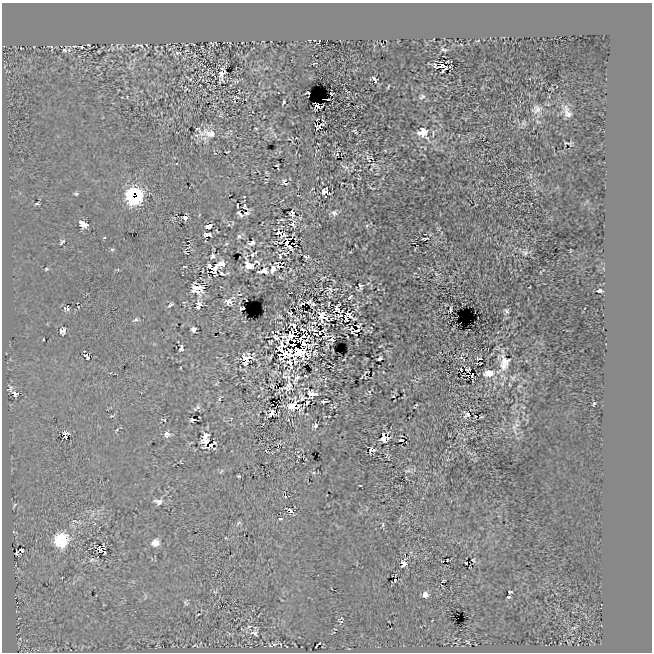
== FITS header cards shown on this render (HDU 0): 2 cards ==
NAXIS1  =                  650
NAXIS2  =                  650

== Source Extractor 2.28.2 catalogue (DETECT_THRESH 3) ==
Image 650 x 650 px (HDU 0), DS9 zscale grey, 1 PNG px = 1 image px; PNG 654 x 654 px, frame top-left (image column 1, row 650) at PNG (2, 3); no overlay
Background 1.04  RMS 12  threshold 36.8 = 3 sigma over >= 5 px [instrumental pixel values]
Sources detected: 257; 8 with non-positive FLUX_AUTO (blend fragments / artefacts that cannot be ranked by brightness) are not listed; the other 249 listed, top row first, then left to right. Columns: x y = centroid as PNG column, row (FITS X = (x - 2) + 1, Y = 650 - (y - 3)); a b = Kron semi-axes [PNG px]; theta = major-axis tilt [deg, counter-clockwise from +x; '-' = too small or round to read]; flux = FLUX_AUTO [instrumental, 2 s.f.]
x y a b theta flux
319 42 6 2 56 680
211 43 5 2 - 570
137 45 6 4 13 910
51 46 5 3 - 960
74 46 5 2 - 790
141 46 6 2 -45 790
81 47 4 2 - 990
64 50 7 5 -18 1600
444 50 9 4 -14 1600
178 53 10 5 -10 2100
316 63 4 2 - 1000
442 66 11 6 -15 6500
222 73 11 5 85 6400
190 79 5 3 - 750
374 79 7 3 -56 1700
388 87 4 2 - 800
308 93 4 2 - 750
331 94 3 3 - 630
237 97 5 2 - 740
422 97 9 6 38 2200
327 99 5 2 - 1500
284 102 4 2 - 1000
317 106 7 4 -18 740
536 109 13 10 26 4700
567 112 17 8 -68 6100
220 116 6 4 -17 890
538 122 6 3 -18 900
523 123 9 7 66 2000
317 126 3 2 - 530
320 126 9 3 41 1500
256 128 3 2 - 790
355 131 5 2 - 990
423 132 13 12 - 13000
210 133 22 12 -16 11000
568 143 8 2 -13 1300
337 154 6 4 47 820
371 157 3 2 - 700
367 158 8 4 84 1800
373 165 9 6 -29 2800
277 166 6 3 -64 780
345 167 11 5 -23 2300
422 178 3 2 - 570
284 182 9 6 -53 2000
372 188 6 2 -17 810
324 191 7 6 - 3500
137 193 12 7 -68 20000
76 194 5 4 - 1100
132 195 11 6 -89 34000
244 196 3 2 - 600
325 197 3 2 - 990
134 198 9 4 -1 19000
37 204 4 3 - 1200
237 205 4 2 - 1000
246 207 8 4 -39 1100
246 213 8 5 6 1600
292 213 5 4 - 2300
334 213 8 8 - 2900
239 214 8 4 -46 1800
185 218 5 4 - 2000
282 220 5 2 - 970
233 223 5 3 - 700
83 224 8 5 -29 7900
293 224 11 6 -79 2500
209 226 6 4 26 5000
367 226 5 4 - 1100
217 231 4 2 - 570
279 232 9 6 18 2700
210 234 4 3 - 1100
207 235 5 3 - 1300
283 235 7 3 25 1700
239 236 6 5 - 2200
104 238 4 2 - 720
424 238 5 2 - 1700
188 241 3 2 - 760
62 242 8 4 46 1500
276 242 9 5 10 1300
251 243 7 5 19 3000
112 249 5 4 - 1100
570 251 3 2 - 450
525 252 9 8 - 3100
186 253 6 2 -42 640
253 254 7 3 37 1600
212 256 6 4 49 1900
280 256 6 4 -88 940
306 257 5 3 - 1700
258 263 6 3 -42 1300
278 263 5 3 - 910
221 264 7 5 9 9900
209 265 4 3 - 2900
249 265 8 6 -51 11000
184 266 4 2 - 750
279 266 6 2 -3 820
46 269 5 4 - 890
273 269 7 4 83 4400
214 270 7 5 -81 10000
263 271 8 4 12 11000
222 273 7 3 -15 1500
436 274 7 3 -53 1100
280 277 5 3 - 680
323 278 6 2 23 840
334 281 7 2 -58 640
360 287 7 4 75 2000
197 289 11 9 -19 13000
330 289 8 6 -60 2400
600 291 4 3 - 5800
239 294 7 3 10 940
350 297 8 4 49 1400
229 301 11 8 40 5700
302 304 4 2 - 950
313 304 4 3 - 1300
328 304 4 2 - 800
170 305 6 2 38 1400
199 305 9 6 82 4300
67 308 8 5 -87 1700
242 308 5 3 - 1100
337 308 8 5 87 2400
450 310 6 2 81 1700
506 311 8 6 -76 2000
290 313 4 4 - 980
322 315 11 7 72 6100
348 315 10 5 -32 5500
280 316 7 4 -44 920
340 316 6 3 9 1700
345 317 7 3 -71 1700
313 318 3 2 - 590
297 319 6 5 - 1400
136 320 6 5 - 1900
322 320 12 3 -51 1800
327 320 7 5 -32 3300
314 323 8 4 -3 1200
294 325 7 4 -30 1500
359 326 5 3 - 370
351 328 4 3 - 570
193 329 5 4 - 3300
303 329 4 2 - 1400
314 329 9 3 -26 1800
309 330 3 2 - 610
357 330 4 2 - 1100
62 331 7 6 - 4300
322 331 6 2 14 1300
278 332 4 2 - 1000
352 332 4 4 - 700
297 333 5 3 - 2600
316 334 5 2 - 1300
356 335 2 2 - 410
325 336 9 4 25 860
276 337 6 4 -44 1600
43 339 3 2 - 520
332 339 6 4 46 2200
294 340 3 3 - 410
270 342 3 3 - 1000
293 345 4 2 - 1300
181 348 5 4 - 2000
290 350 5 5 - 6700
315 352 5 3 - 1100
287 354 14 8 0 12000
87 356 6 3 -54 1500
379 358 5 3 - 1500
462 358 11 4 -36 1000
246 359 10 7 74 9900
366 359 3 2 - 460
479 359 5 2 - 1300
295 360 7 3 -81 2200
344 360 3 2 - 550
505 361 18 15 -59 9100
290 363 6 4 -61 2900
503 366 13 10 -70 6300
461 370 4 2 - 750
468 370 5 4 - 48
365 373 9 2 54 1100
489 373 10 7 11 9700
472 376 2 2 - 680
285 377 9 5 -27 1700
288 377 6 4 -72 1400
297 377 10 5 48 2500
513 378 9 7 37 2200
289 384 11 8 52 4000
509 384 4 2 - 700
272 386 8 3 -67 1100
10 388 11 6 -78 2300
281 388 4 2 - 810
15 394 8 6 -28 2600
312 394 8 6 -1 5100
393 396 3 2 - 490
302 398 6 5 - 970
219 399 7 3 71 1100
324 401 6 3 3 5700
306 403 6 3 40 1900
594 403 4 2 - 920
295 404 11 4 56 5000
298 405 4 3 - 730
416 405 5 2 - 1100
291 406 7 7 - 5100
198 407 8 6 28 1900
296 408 5 3 - 1700
272 413 6 6 - 4300
467 414 9 9 - 3200
481 417 5 4 - 800
192 420 5 3 - 830
315 426 4 3 - 1600
514 427 24 6 -76 5600
167 434 8 7 - 3600
65 435 7 5 79 2300
205 436 10 4 57 5300
384 438 7 6 - 6900
402 440 5 3 - 1500
207 441 8 4 45 2200
210 445 11 5 23 3500
370 450 7 3 80 1000
374 450 4 3 - 1400
297 452 3 2 - 540
407 471 11 4 15 2000
239 476 3 2 - 810
360 485 3 2 - 700
285 496 3 3 - 700
158 502 11 7 -14 3800
14 505 9 3 49 1300
290 511 4 3 - 3800
280 518 6 4 -6 1400
238 523 8 4 28 1400
383 525 6 3 81 1100
61 540 9 9 - 68000
155 543 8 7 - 6100
101 549 7 5 36 3900
21 550 6 3 -12 1100
17 553 5 3 - 810
92 560 13 5 5 2600
447 560 3 2 - 810
473 560 4 2 - 800
404 563 8 5 79 4700
466 563 3 2 - 620
395 580 3 2 - 510
443 581 3 2 - 680
215 592 6 4 -18 1100
510 592 4 3 - 4000
425 594 5 5 - 4100
508 597 3 3 - 1500
186 603 9 5 -48 1600
198 614 3 2 - 670
340 619 6 2 26 770
341 622 5 3 - 860
249 626 6 3 19 1200
574 628 9 3 22 1200
254 633 13 9 -30 4600
468 642 4 2 - 820
274 644 10 5 -21 1700
195 645 8 5 -15 1000
317 645 7 2 45 750
270 646 6 2 -22 610
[8 non-positive-flux detections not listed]